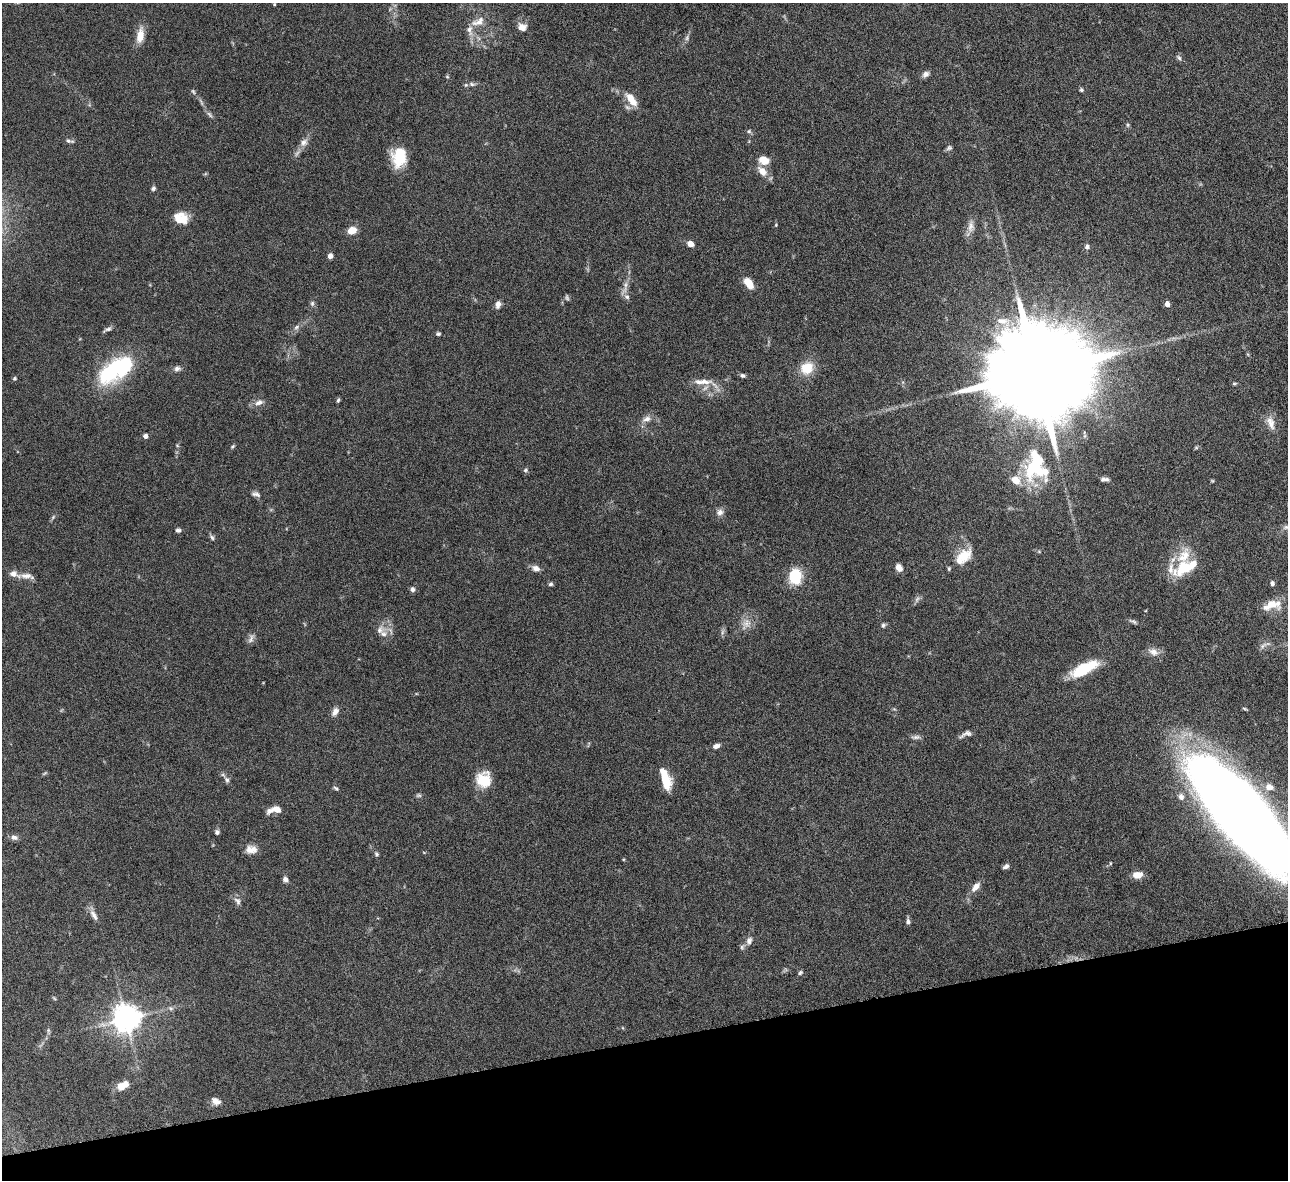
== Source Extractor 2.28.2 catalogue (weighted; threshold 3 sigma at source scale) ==
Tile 14 of 4 x 4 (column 2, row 4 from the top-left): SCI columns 1342-2627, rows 286-1463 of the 5257 x 5162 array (HDU 1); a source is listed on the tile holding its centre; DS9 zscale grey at full resolution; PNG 1290 x 1182 px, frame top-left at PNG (2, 3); no overlay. Shown black and unused: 12% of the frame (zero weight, under 6 of 12 exposures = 3% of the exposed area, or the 3 px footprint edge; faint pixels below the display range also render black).
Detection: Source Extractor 2.28.2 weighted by HDU 2 'WHT'; one run over the whole footprint, this tile lists its part. Background 0.125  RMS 0.0034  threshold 0.0139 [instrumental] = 3 sigma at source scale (4.09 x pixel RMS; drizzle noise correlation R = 1.36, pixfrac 0.8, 0.05/0.05 arcsec/px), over >= 5 px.
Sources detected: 136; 6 too faint to see at this stretch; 1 inside a brighter object's white glare — not listed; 15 inside a brighter listed object's ellipse — not listed separately; the other 114 listed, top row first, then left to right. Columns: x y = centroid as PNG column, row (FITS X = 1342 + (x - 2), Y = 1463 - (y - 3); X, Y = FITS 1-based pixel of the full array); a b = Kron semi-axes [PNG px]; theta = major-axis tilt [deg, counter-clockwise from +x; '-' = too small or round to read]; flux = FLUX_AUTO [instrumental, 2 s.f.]
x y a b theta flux
274 4 4 3 - 0.3
478 22 21 10 22 3.4
522 27 12 10 -17 2.3
140 35 19 9 81 3.9
1179 57 9 5 -46 0.69
926 74 9 7 39 1.2
447 77 5 4 - 0.38
472 84 9 5 -16 0.97
1081 90 5 5 - 0.5
631 99 19 8 -53 4.3
209 114 11 4 -46 0.8
1128 125 5 5 - 0.45
749 131 6 5 - 0.55
69 141 12 5 -16 0.85
304 142 12 9 45 1.9
949 148 8 6 25 0.7
399 159 21 16 38 7.8
764 160 14 10 -15 3.2
762 171 12 8 -49 3.3
153 188 6 5 - 0.7
180 219 18 11 -14 4.8
776 225 4 4 - 0.29
971 226 18 9 83 2.3
352 230 10 8 21 3.3
690 244 7 6 - 2.1
1087 247 6 6 - 0.84
330 256 4 4 - 2.2
749 283 11 6 -55 5.1
626 285 9 6 59 1.3
627 297 8 7 - 1.1
312 303 8 6 -77 0.7
498 304 7 5 78 1.7
1167 304 5 4 - 1.9
296 327 9 5 28 0.92
107 329 12 4 28 0.87
438 334 5 4 - 0.55
807 368 11 10 - 8
177 369 9 7 8 1.1
116 370 44 20 33 31
1037 373 32 20 9 12000
743 375 7 5 -15 0.67
14 378 5 5 - 0.44
704 381 20 8 -8 3.6
1234 383 7 4 8 0.4
338 400 6 4 71 0.48
259 402 12 7 20 1.7
646 419 14 8 25 1.9
1271 423 20 9 -70 2.9
145 436 4 4 - 1.5
233 446 7 4 45 0.4
1196 447 6 4 0 0.41
1033 467 34 27 -41 23
525 470 6 4 28 0.53
1105 479 10 5 -3 1
1212 481 5 4 - 0.33
256 494 12 6 -15 1
720 512 10 9 - 1.4
53 517 7 4 46 0.51
1286 527 8 6 16 0.87
178 530 7 5 -9 0.75
212 537 8 5 -57 0.65
963 556 21 15 27 6.5
1183 567 29 17 40 10
536 568 10 7 -21 1.6
899 568 8 6 -59 2.4
27 576 21 8 -8 2.1
795 576 13 11 88 13
1272 583 6 5 - 0.88
551 584 5 5 - 0.61
412 589 6 6 - 0.94
1271 605 22 13 13 5.3
1133 621 12 5 -21 0.75
746 623 16 12 58 3.2
883 625 7 5 70 0.63
380 630 16 11 46 2.5
723 632 9 4 81 0.76
251 638 15 7 67 1.3
1263 645 13 5 33 1.1
1153 652 15 10 -25 2.3
1084 669 31 10 27 13
1244 709 7 3 -10 0.36
335 712 11 7 57 1.7
966 734 18 6 24 1.5
916 737 14 5 4 1
716 746 8 5 19 1.2
44 773 8 3 45 0.33
227 780 9 6 -57 0.98
483 780 17 15 81 7.6
665 780 19 10 -76 7
1269 787 11 8 -16 2.5
336 788 9 4 -41 0.55
1181 797 9 7 -58 1.4
276 809 10 6 -14 2.5
1242 815 101 32 -50 710
217 832 6 5 - 0.73
14 837 9 6 -7 1.2
251 849 15 10 1 2.6
376 854 7 5 -43 0.52
1110 863 5 3 - 0.28
1006 866 7 5 30 1
1137 875 12 8 7 2.5
285 880 7 5 -58 1.1
976 887 12 6 50 2.4
237 901 12 8 -59 1.3
94 915 16 7 -61 1.8
908 921 7 6 - 0.84
749 941 12 8 76 1.5
800 973 6 5 - 0.56
54 998 6 4 -45 0.33
171 1008 8 5 -20 0.68
126 1019 8 8 - 440
48 1031 10 4 86 0.63
121 1087 9 8 - 2.6
216 1101 11 8 -27 1.9
Isophote crosses this tile's border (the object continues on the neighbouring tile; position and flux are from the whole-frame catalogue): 2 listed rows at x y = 1271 605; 1242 815